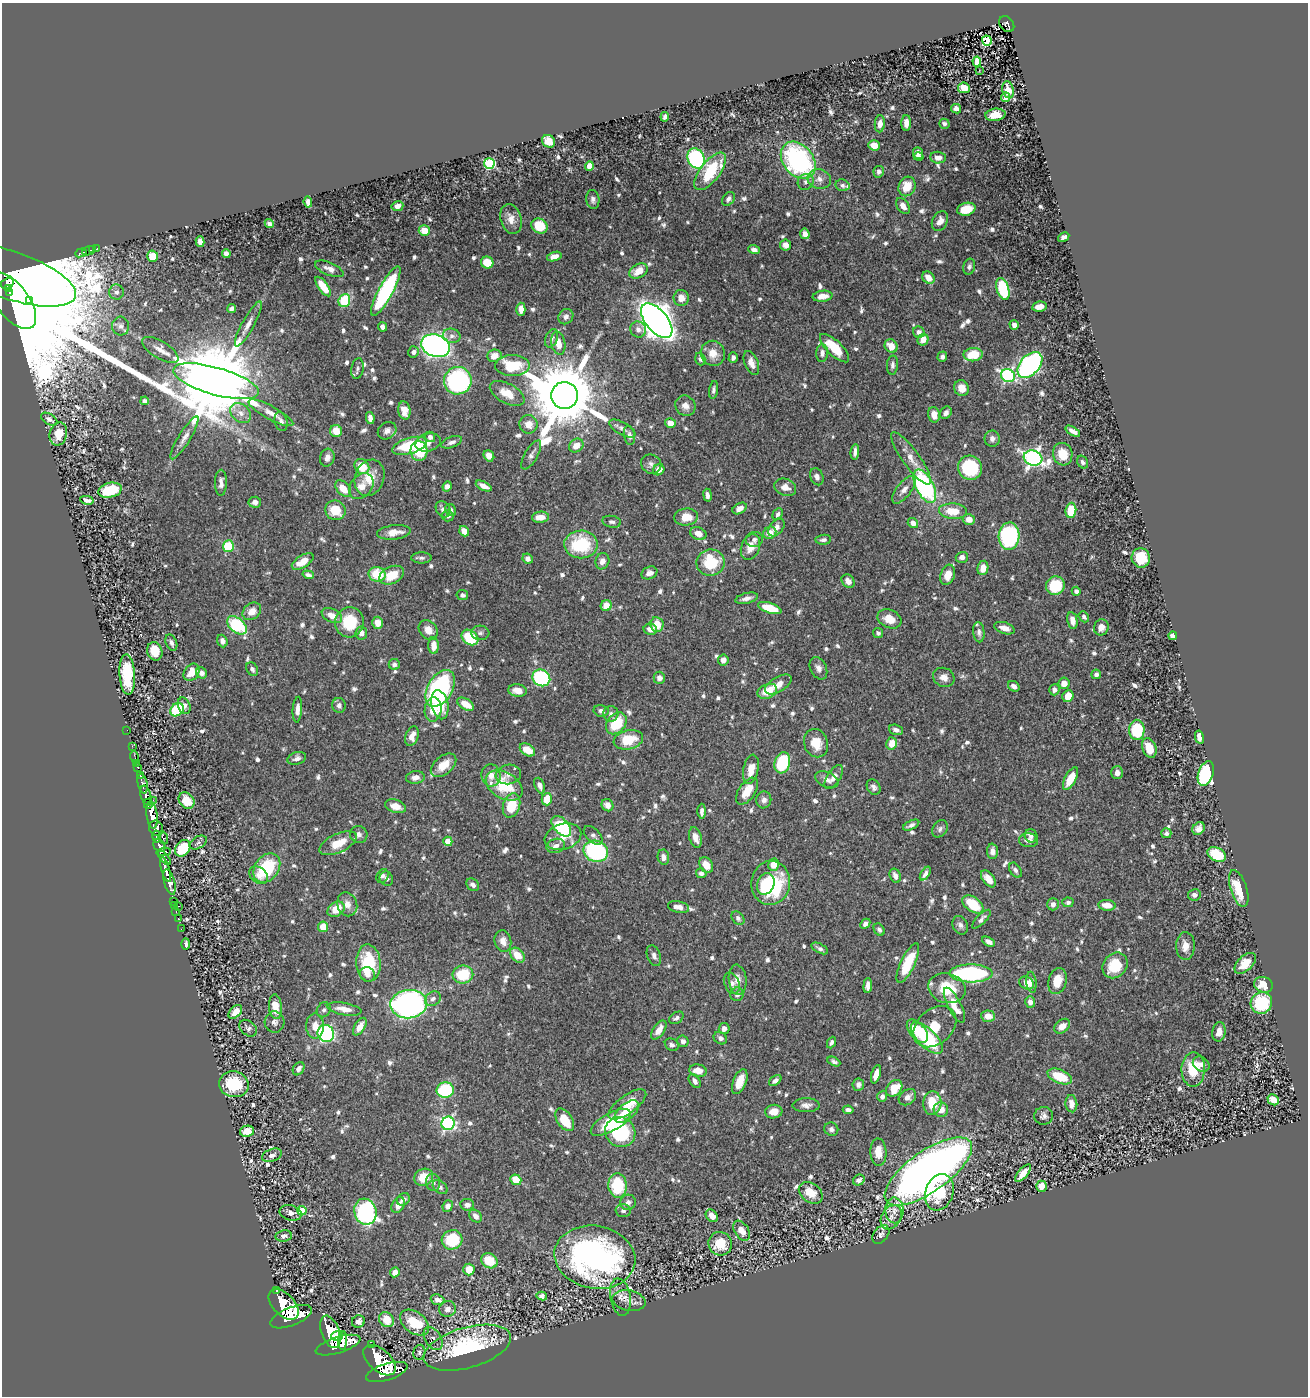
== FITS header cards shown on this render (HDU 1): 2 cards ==
NAXIS1  =                 1306
NAXIS2  =                 1394

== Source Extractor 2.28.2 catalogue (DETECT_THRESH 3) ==
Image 1306 x 1394 px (HDU 1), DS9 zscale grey, 1 PNG px = 1 image px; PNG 1310 x 1398 px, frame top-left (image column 1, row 1394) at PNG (2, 3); each listed source drawn as its Kron ellipse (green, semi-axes under 4 px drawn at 4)
Background 0.542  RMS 0.01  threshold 0.0313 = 3 sigma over >= 5 px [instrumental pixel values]
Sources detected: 868; of the 868, the 500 brightest by FLUX_AUTO listed and drawn (368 fainter detections omitted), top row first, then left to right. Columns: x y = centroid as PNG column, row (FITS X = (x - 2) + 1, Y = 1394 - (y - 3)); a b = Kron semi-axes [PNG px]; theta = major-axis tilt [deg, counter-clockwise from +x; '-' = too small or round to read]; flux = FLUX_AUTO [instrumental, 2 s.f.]
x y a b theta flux
1007 24 9 6 -53 130
987 41 5 5 - 24
977 62 5 4 - 7.6
979 70 2 2 - 6.8
964 88 6 5 - 11
1008 90 8 5 -74 6.6
1005 97 5 3 - 2.2
956 109 5 4 - 2.9
995 115 10 6 6 9.7
665 117 5 4 - 2.1
906 123 8 5 89 5.5
880 124 8 5 86 4
944 124 5 5 - 2.1
548 141 7 6 - 12
874 145 6 5 - 8.7
918 153 6 5 - 3.2
919 156 5 4 - 2.5
696 158 10 8 -64 99
938 158 8 6 -4 5.2
798 160 20 15 -50 130
489 163 5 5 - 70
589 166 5 4 - 9.9
710 171 22 10 52 43
879 172 6 5 - 2.6
819 179 12 9 -14 5.4
806 182 8 7 - 2.9
842 185 7 6 - 2.2
907 186 10 8 65 13
593 199 9 6 -82 2.6
728 199 8 5 50 2.2
308 202 5 4 - 3.6
397 206 6 5 - 4.4
903 206 9 5 -53 4.9
966 209 9 6 15 18
511 219 15 10 -74 7.4
940 221 11 7 63 5.2
269 224 5 4 - 2.2
539 226 8 7 - 25
424 231 6 5 - 13
805 234 5 4 - 4
1064 237 6 4 30 2.3
200 242 5 4 - 4.3
786 245 5 5 - 4
93 249 4 3 - 22
97 249 3 2 - 23
754 250 6 4 -18 3
89 251 7 3 22 38
81 253 6 3 22 150
226 254 4 4 - 3.5
153 256 5 5 - 17
554 256 7 4 18 5.8
487 263 6 6 - 15
969 267 8 6 74 2.2
329 269 15 6 -23 4.2
638 271 10 6 31 11
10 275 69 24 -19 4000
928 278 7 5 -47 7.2
7 283 7 5 26 1400
323 286 11 5 -55 15
8 289 4 3 - 1500
1003 289 11 6 -73 46
386 291 28 7 62 93
116 292 7 7 - 2.9
10 293 4 3 - 1700
823 296 10 5 6 6
681 298 8 7 - 6.6
12 300 33 16 -52 21000
29 300 3 3 - 1100
344 300 6 5 - 34
1039 307 7 5 10 5.8
231 308 5 4 - 2.7
521 309 6 4 -89 5.4
566 317 8 7 - 2.7
657 321 20 11 -50 1000
248 324 25 6 61 6.4
1014 325 5 4 - 3.7
121 326 9 8 - 3.1
382 327 5 4 - 3.1
638 329 8 7 - 3.7
919 332 6 5 - 2.8
452 336 9 7 -13 3.2
551 338 9 6 69 2.9
923 340 6 5 - 7.1
558 343 12 7 -79 7.9
436 346 15 11 -18 280
891 346 7 6 - 9.2
835 348 19 7 -44 23
160 350 20 8 -32 6.3
414 352 6 5 - 3.1
713 353 13 12 - 9.7
822 353 9 6 86 3.4
973 355 9 6 8 21
494 356 7 6 - 7
942 357 5 4 - 2.2
733 358 5 4 - 2.8
700 359 6 5 - 2.4
751 363 13 6 -69 5.3
512 365 17 10 0 27
892 365 9 5 86 2.7
1030 365 15 9 48 190
357 369 10 6 79 2.6
1008 376 7 6 - 130
216 381 44 13 -16 15000
458 381 14 13 - 120
962 388 8 7 - 8.7
714 390 9 4 80 2.2
507 393 19 10 -28 12
564 395 13 13 - 8700
145 401 4 4 - 2
685 406 11 9 -46 4.9
404 411 9 6 -80 6.3
241 413 11 8 -42 5.7
271 413 25 6 -28 7.6
946 413 7 5 52 2.8
934 415 8 5 -76 7
370 418 6 4 -80 3.8
49 419 9 5 -31 2.9
281 422 10 6 -74 3.1
670 423 5 4 - 6.5
528 424 9 9 - 7.6
622 428 14 6 -30 3.3
336 431 6 6 - 11
387 431 10 8 36 4
1073 431 8 4 -31 3.8
58 434 12 8 76 11
629 435 10 5 -79 2.7
430 437 5 5 - 2.8
184 438 25 6 59 5.9
992 439 8 7 - 3.6
428 442 13 9 16 4.6
452 442 11 5 21 2.8
409 446 18 7 17 38
576 446 8 6 40 7.4
419 451 10 8 -86 33
855 452 8 3 84 2.9
1063 454 11 9 -75 14
531 455 16 6 60 3.5
489 456 6 5 - 6.1
327 458 9 7 72 3.5
911 458 32 8 -54 11
1033 458 9 7 -18 280
1083 462 7 5 -58 2.2
651 464 10 9 - 3.2
362 467 8 7 - 16
970 468 12 12 - 50
659 470 6 5 - 6
817 477 9 6 -66 3.2
370 478 18 14 70 15
221 483 13 6 89 4
361 486 14 10 52 7.7
447 486 5 4 - 3.7
484 486 8 4 -26 5.1
925 486 18 9 -63 130
785 487 11 8 -20 5.9
343 489 9 6 -48 12
110 490 12 7 13 30
904 490 16 7 52 5.7
708 495 6 4 -81 2.9
87 500 7 4 -11 2.3
255 502 6 5 - 2.9
740 508 8 5 30 4.3
443 509 8 6 -57 3.5
335 510 10 9 - 17
451 510 6 5 - 3
1071 510 7 5 86 20
953 511 14 8 -4 15
778 514 6 4 61 2.3
448 516 6 5 - 2
540 517 8 5 4 8
686 517 12 8 4 10
969 519 6 5 - 6.8
612 522 9 6 -10 2.2
913 523 5 4 - 4.4
776 527 10 6 51 4.9
464 531 5 4 - 7.3
394 532 17 7 6 8.7
698 533 8 6 -24 5.8
770 533 7 6 - 7.4
1009 536 13 10 86 120
754 539 8 7 - 2.6
823 540 8 5 5 2.3
581 544 17 14 0 44
228 546 5 5 - 30
750 547 13 9 70 8.6
962 557 6 5 - 2.9
421 558 10 5 0 2.2
1141 558 10 9 - 20
528 559 5 4 - 3.3
303 561 12 6 32 11
602 561 8 7 - 4.3
710 563 14 13 - 32
983 568 7 5 80 7.9
649 573 8 6 22 4.2
377 574 8 7 - 20
308 575 6 4 -18 2.4
392 575 13 8 25 16
948 575 10 7 72 9.4
848 581 7 6 - 4.4
1055 586 9 9 - 31
1076 591 5 4 - 2.6
462 595 5 5 - 2.4
747 598 11 5 14 3.7
606 606 5 5 - 9.4
770 608 12 5 -18 20
252 611 10 7 39 6.8
332 616 11 6 -26 7.6
1084 617 6 4 -52 2.3
889 619 12 9 -24 9.8
1072 621 8 5 -78 5.2
349 622 15 14 - 28
378 623 6 5 - 7
237 625 11 7 -39 51
657 625 7 6 - 13
1101 627 8 7 - 5.3
1004 628 10 5 -18 5.7
650 629 7 5 -11 6.3
428 630 11 8 -48 5.9
979 632 10 5 -84 2.7
361 633 6 6 - 4.1
480 633 9 7 -3 2.3
878 633 5 5 - 2
1173 636 4 4 - 5.2
470 637 9 7 -38 34
222 641 6 5 - 3.5
171 643 8 5 -68 3
434 646 8 5 -89 6.8
155 651 9 7 -69 13
723 660 5 5 - 4.4
394 664 5 5 - 2
818 668 12 8 -64 4.3
252 669 7 5 -59 2.8
192 672 9 7 55 9.9
202 673 6 5 - 3.2
1096 674 5 4 - 2.5
127 675 20 8 -86 38
944 677 11 9 -24 5.1
541 678 9 8 - 74
659 678 6 6 - 4.4
1064 683 6 5 - 6.7
778 684 15 7 31 8.6
1014 686 6 5 - 3.4
440 688 20 12 59 130
1054 690 5 5 - 2.7
517 691 9 6 -6 7.6
767 691 10 7 23 14
1068 696 6 5 - 10
466 704 9 5 -30 11
339 705 7 6 - 2.8
440 705 15 8 -78 17
184 706 8 6 -67 3.3
433 709 12 8 83 12
177 710 7 6 - 45
297 710 13 4 86 4.2
601 711 7 5 -11 3
611 714 8 7 - 3
616 723 12 9 51 29
127 730 2 2 - 6.9
896 730 7 5 -19 3.1
1137 730 10 7 -88 34
412 736 10 6 72 6
1199 737 7 4 -78 4.3
628 740 15 9 12 22
816 743 14 12 -70 13
892 743 6 5 - 10
132 746 2 2 - 6.8
1149 748 10 7 -68 12
527 750 8 5 -33 10
135 757 6 2 -72 13
297 758 9 6 17 3.2
136 763 3 2 - 14
782 763 11 7 73 46
443 765 15 9 40 12
138 767 3 3 - 31
751 769 15 7 78 7.8
1117 773 6 6 - 3.9
508 774 13 9 10 4.3
1206 774 12 7 70 98
491 775 11 9 -83 7
140 776 3 3 - 87
415 777 9 6 8 4.2
834 777 14 6 57 5.3
1070 779 12 5 63 15
827 780 12 7 -23 4.1
143 784 10 5 -78 260
504 785 20 13 -30 32
540 785 8 5 -67 3.8
874 787 8 6 -58 2.5
747 791 15 8 56 11
146 796 10 5 -73 810
547 799 6 5 - 13
153 800 2 2 - 9.6
764 800 8 7 - 3
186 801 9 7 -51 15
148 804 5 4 - 440
512 805 12 8 72 20
607 805 6 5 - 5
396 806 11 6 -17 7.3
702 811 7 3 88 2.8
152 815 13 5 -83 1700
911 825 9 4 26 2.8
561 826 12 7 -48 57
156 828 8 6 -59 670
1199 828 7 5 50 4
940 829 9 7 54 2.5
1166 833 5 5 - 2.1
359 834 9 8 - 3.4
593 835 11 6 -44 2.8
157 836 6 4 -81 250
1031 836 7 6 - 2.1
563 837 19 12 17 11
163 838 7 4 -69 140
695 838 10 6 -75 5
1028 840 9 7 -6 4.6
448 841 4 4 - 16
198 842 9 6 31 2
338 843 20 9 24 14
159 846 7 5 -58 520
556 846 9 7 18 3.9
183 848 9 6 52 27
596 851 12 10 -20 110
992 851 8 5 -87 3.7
164 852 7 4 5 340
1217 854 10 6 -27 32
663 857 7 6 - 3.9
164 858 9 3 -51 320
706 865 8 6 -56 7.9
773 865 6 5 - 8.3
267 868 16 12 54 40
166 870 13 4 -74 1000
1015 870 8 5 -55 2.4
701 873 5 5 - 2.7
925 874 8 3 57 2.8
259 875 10 7 -40 5.7
382 876 7 5 59 2.2
895 876 7 5 -67 4.1
386 879 7 6 - 2.8
988 879 9 5 -53 6.4
169 882 13 5 -75 1200
771 883 22 19 82 64
766 884 11 8 69 22
473 885 7 5 -46 3
1239 889 19 8 -72 20
1194 895 6 5 - 2.6
173 901 3 2 - 20
1068 902 6 5 - 2
347 904 12 10 -71 6.3
973 904 12 7 -35 24
1053 904 6 6 - 3.2
174 905 3 2 - 27
1107 905 9 5 -7 8.3
179 906 3 2 - 47
678 907 11 5 -10 4.8
336 909 9 7 35 12
176 911 3 2 - 16
178 918 2 2 - 8.9
738 918 7 5 -47 2.2
981 919 12 4 45 2.9
865 924 5 4 - 3
960 925 9 7 -63 2.6
323 927 5 5 - 13
181 929 2 2 - 9.6
879 930 6 5 - 2.1
503 941 11 8 -76 5.8
989 942 7 4 -29 3.4
186 944 6 3 89 2.7
1185 946 14 9 88 7.3
820 948 9 4 -27 2.2
517 955 8 6 -46 13
654 956 11 6 -69 3
368 963 18 12 -86 31
908 963 21 7 65 28
1245 963 13 7 43 11
1115 965 14 11 48 24
971 973 21 9 -1 100
463 974 10 9 - 25
367 975 8 7 - 3.6
738 980 15 9 -83 6.9
1057 981 13 9 76 13
1031 982 10 5 -83 4.1
732 983 11 7 -67 4.4
1027 983 7 6 - 7
868 985 7 4 86 4.3
1263 985 9 8 - 14
947 988 19 14 -14 25
737 994 7 6 - 2.7
433 999 8 6 33 2.8
1030 1002 6 5 - 4.2
1261 1003 11 10 - 40
409 1004 18 14 7 220
954 1005 19 6 -63 11
275 1007 12 6 -84 12
344 1009 17 6 -10 7.6
324 1010 8 6 56 2.2
235 1012 8 5 46 6.9
988 1016 7 6 - 6.8
676 1018 8 5 32 2.7
275 1022 10 10 - 3.2
315 1026 12 9 -89 7.5
1062 1026 9 6 40 6.3
360 1027 10 5 58 6.8
935 1027 24 17 42 21
248 1028 10 7 -41 2.3
724 1029 5 5 - 3.8
659 1030 11 5 56 8.1
917 1031 13 7 -50 21
1219 1032 10 6 80 5.2
326 1034 9 8 - 120
720 1038 7 5 -36 2.5
927 1038 20 9 -44 43
683 1041 6 5 - 3
831 1042 6 4 67 2
672 1045 7 6 - 2.2
834 1062 7 4 -26 2
1201 1064 9 7 -34 3.2
299 1069 7 5 58 2.9
1193 1069 17 12 89 21
698 1071 9 6 -9 9.1
876 1074 9 4 73 6.2
1060 1076 13 6 -22 24
695 1081 8 5 -56 2.8
775 1081 7 4 38 2.8
740 1082 13 6 68 9.7
234 1084 15 13 -13 32
858 1085 6 6 - 2.8
894 1088 9 7 48 18
445 1090 9 8 - 55
882 1096 6 5 - 2.6
907 1097 9 7 38 4.9
1273 1100 6 5 - 9.1
932 1103 12 9 86 20
627 1104 22 9 36 15
1071 1104 8 6 -84 5.8
806 1105 14 7 0 4
848 1110 5 4 - 2.8
941 1110 7 7 - 7.5
627 1112 14 8 40 13
774 1112 8 6 10 7.8
1044 1116 9 9 - 3
565 1120 12 7 -56 17
611 1122 22 9 29 32
448 1123 7 6 - 140
831 1129 7 6 - 2.3
247 1131 7 5 10 9.8
620 1132 15 14 - 57
878 1152 14 8 -87 11
272 1155 10 6 19 3.1
928 1171 51 20 35 680
1023 1173 10 4 48 8.3
424 1177 9 8 - 14
516 1180 6 5 - 15
859 1180 6 5 - 3.2
433 1182 9 7 -81 2.7
618 1186 12 9 -86 35
1041 1186 5 5 - 8.1
440 1187 8 5 -42 2.3
939 1192 18 14 71 26
811 1193 13 9 -36 13
403 1199 7 5 40 3.3
628 1202 8 7 - 3.2
398 1205 8 6 62 6.5
467 1205 7 6 - 3.4
448 1206 6 5 - 3.3
894 1210 13 9 -89 5.1
302 1211 4 4 - 27
623 1211 8 6 -2 2.3
365 1212 13 11 -73 130
291 1213 11 7 -16 4.4
475 1216 7 5 -48 3.9
712 1216 7 5 -48 5.6
891 1217 13 9 58 5.2
742 1231 11 7 -56 7.3
881 1235 10 7 52 2.6
284 1236 8 5 8 3.3
452 1240 10 9 - 29
720 1244 12 11 - 18
595 1257 41 31 -10 240
489 1261 9 7 -32 16
469 1269 6 5 - 9.9
395 1272 5 4 - 5.2
276 1290 3 3 - 90
542 1296 5 4 - 2.8
620 1297 19 10 -79 6.7
438 1300 7 5 -20 3.8
629 1301 17 10 -12 6.6
284 1304 18 11 -46 3900
448 1309 8 8 - 3.4
291 1317 22 9 22 4000
386 1320 8 7 - 14
358 1321 7 6 - 4.2
414 1322 16 10 -37 26
330 1332 17 9 -69 3200
337 1336 6 5 - 810
433 1339 12 8 -59 3.7
343 1340 9 4 89 1100
338 1345 23 8 17 3300
371 1345 3 3 - 73
467 1348 45 20 16 93
419 1352 7 6 - 2.2
380 1360 19 11 -41 4000
387 1372 22 8 17 3500
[368 fainter detections neither listed nor drawn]